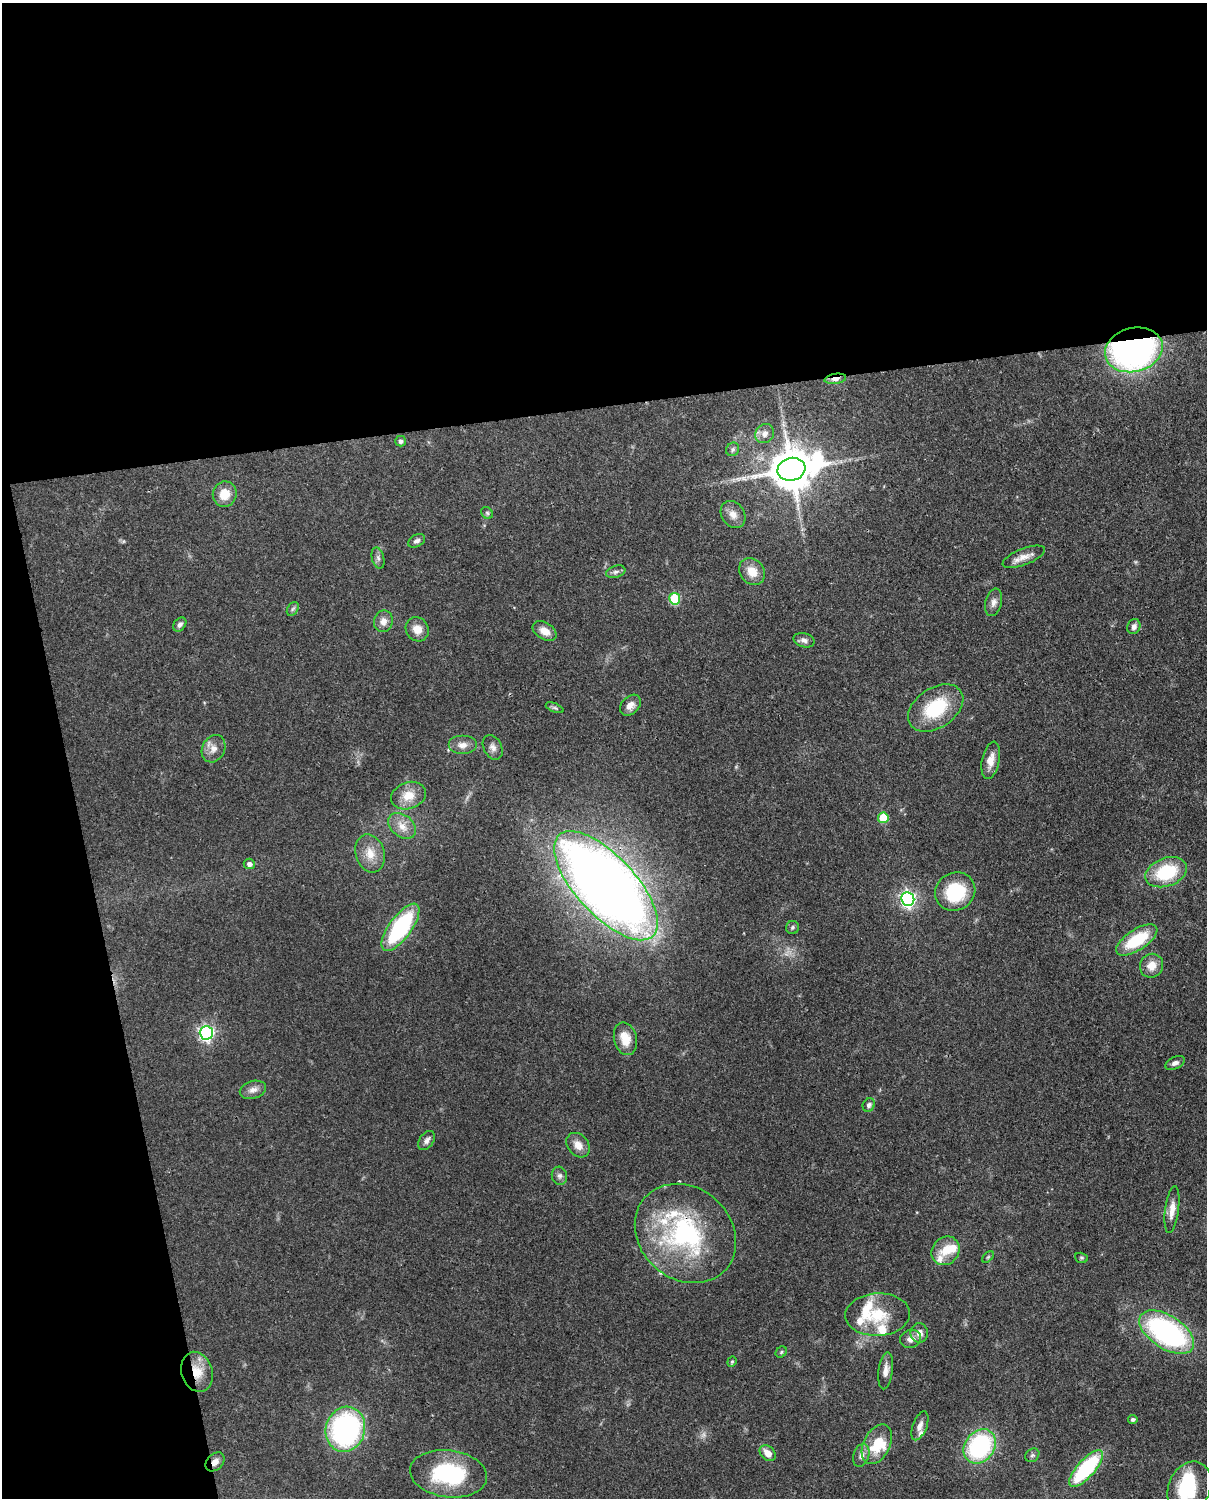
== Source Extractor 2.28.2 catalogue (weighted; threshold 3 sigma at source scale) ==
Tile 1 of 4 x 3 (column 1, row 1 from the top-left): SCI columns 90-1294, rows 3149-4644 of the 5001 x 4910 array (HDU 1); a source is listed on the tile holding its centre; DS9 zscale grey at full resolution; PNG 1209 x 1500 px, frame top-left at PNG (2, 3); each listed source drawn as its Kron ellipse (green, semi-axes under 4 px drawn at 4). Shown black and unused: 33% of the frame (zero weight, under 3 of 4 exposures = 7% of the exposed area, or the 3 px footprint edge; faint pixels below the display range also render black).
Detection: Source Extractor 2.28.2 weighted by HDU 2 'WHT'; one run over the whole footprint, this tile lists its part. Background 0.107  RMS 0.0042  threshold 0.0188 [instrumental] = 3 sigma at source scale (4.5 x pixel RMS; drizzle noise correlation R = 1.50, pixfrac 1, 0.05/0.05 arcsec/px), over >= 5 px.
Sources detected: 88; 1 too faint to see at this stretch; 1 inside a brighter object's white glare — neither listed nor drawn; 10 inside a brighter listed object's ellipse — not listed separately; the other 76 listed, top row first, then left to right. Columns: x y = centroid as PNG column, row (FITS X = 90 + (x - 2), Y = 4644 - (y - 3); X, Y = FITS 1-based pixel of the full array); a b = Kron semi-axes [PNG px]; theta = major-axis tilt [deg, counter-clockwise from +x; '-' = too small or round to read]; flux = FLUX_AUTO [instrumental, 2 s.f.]
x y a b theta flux
1134 350 29 22 14 130
835 379 11 5 9 2.5
765 433 10 9 - 2.5
401 441 5 5 - 1.4
733 449 7 6 - 1
791 469 14 11 15 1600
225 494 13 12 - 6.8
487 513 6 5 - 0.75
733 514 14 11 -57 3.7
417 541 9 5 29 1.3
1024 557 22 8 21 4
378 558 10 6 -74 1.3
616 572 10 6 17 1.3
752 572 14 12 -53 6
675 599 6 5 - 24
994 602 14 8 76 2.3
293 609 7 5 58 0.88
383 621 11 9 80 3.1
180 624 8 5 50 1.3
1134 627 8 6 70 1.8
417 629 12 11 - 4.8
545 631 13 8 -32 4.2
804 640 11 7 -16 1.9
630 705 12 8 46 3.2
555 708 9 4 -21 0.89
936 708 30 20 34 23
462 745 14 9 0 3.5
493 747 13 9 -62 2.4
214 749 14 11 64 3.9
991 760 19 8 78 4.4
408 796 18 13 19 6.9
883 818 5 5 - 16
402 826 15 11 -41 4.7
370 853 19 14 -73 6.5
249 864 5 5 - 1.9
1166 872 21 14 20 24
606 886 69 29 -47 540
955 892 20 18 29 24
908 899 7 6 - 110
400 927 28 11 54 48
792 927 6 6 - 0.89
1137 940 24 10 33 20
1152 966 12 11 - 5.1
206 1033 7 6 - 110
625 1039 16 11 -76 7.2
1175 1063 10 6 24 1.8
253 1090 13 8 16 2.7
869 1105 7 6 - 1.3
427 1140 10 7 56 1.8
578 1145 13 10 -50 4.1
559 1176 9 7 -75 1.5
1172 1210 24 7 82 4.4
685 1233 54 46 -41 67
946 1251 15 13 51 7.1
988 1257 7 4 45 0.63
1081 1258 6 5 - 0.66
878 1315 32 21 3 17
1167 1332 31 16 -33 88
919 1333 9 8 - 3
911 1339 11 9 18 2.7
781 1352 6 5 - 0.64
732 1362 5 4 - 0.55
886 1371 18 7 83 3
197 1372 20 15 -72 8.5
1133 1419 5 4 - 1
920 1426 15 7 69 2.5
345 1429 23 19 74 82
877 1444 21 13 64 12
980 1446 18 14 51 53
768 1453 9 6 -45 4.3
861 1455 12 8 72 2.3
1032 1455 7 6 - 0.93
215 1462 11 8 45 2.7
1086 1468 23 8 48 42
448 1474 39 23 -7 41
1189 1488 27 21 66 26
Overlapping masked pixels (flux is a lower limit): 7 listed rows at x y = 1134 350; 835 379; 791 469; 606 886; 685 1233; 197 1372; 215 1462
Isophote crosses this tile's border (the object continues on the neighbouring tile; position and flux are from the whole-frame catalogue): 1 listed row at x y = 1189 1488